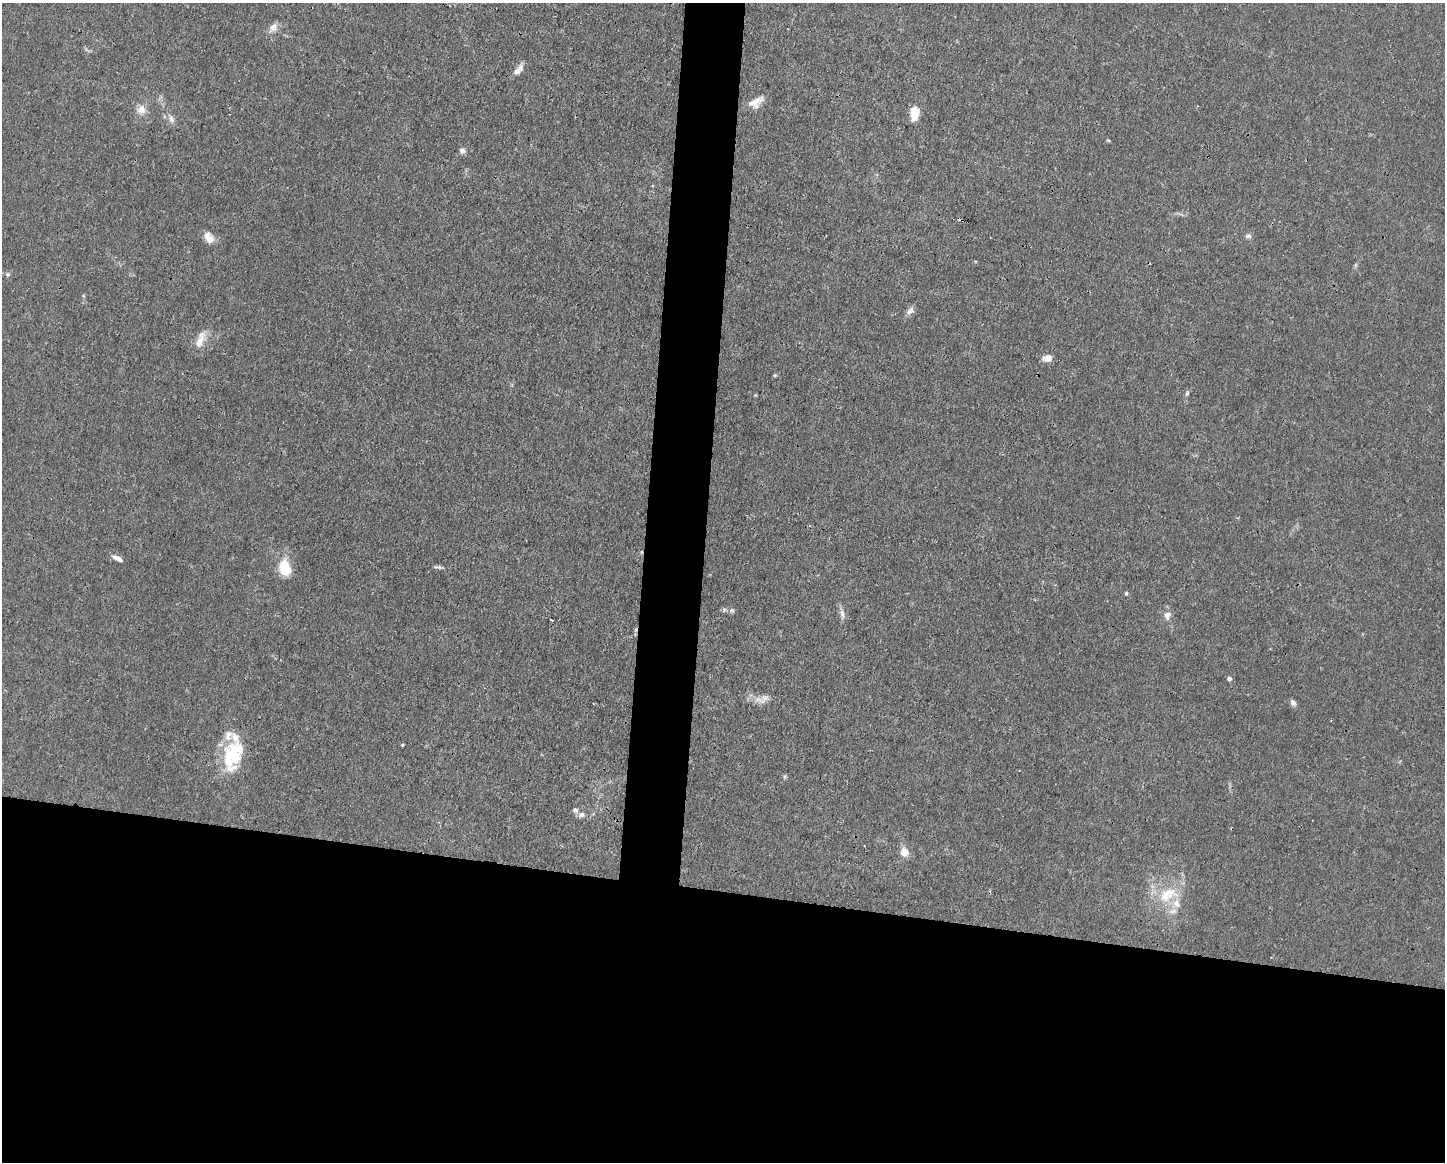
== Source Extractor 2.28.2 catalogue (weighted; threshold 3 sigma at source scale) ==
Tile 11 of 3 x 4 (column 2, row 4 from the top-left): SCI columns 1556-2998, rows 1-1160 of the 4666 x 4638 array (HDU 1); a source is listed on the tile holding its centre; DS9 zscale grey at full resolution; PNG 1447 x 1164 px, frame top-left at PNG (2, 3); no overlay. Shown black and unused: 26% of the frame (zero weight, under 3 of 4 exposures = <1% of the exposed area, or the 3 px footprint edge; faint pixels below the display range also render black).
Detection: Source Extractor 2.28.2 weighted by HDU 2 'WHT'; one run over the whole footprint, this tile lists its part. Background 0.0185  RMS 0.0025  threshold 0.0112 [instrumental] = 3 sigma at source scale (4.5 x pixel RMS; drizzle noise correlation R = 1.50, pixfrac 1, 0.05/0.05 arcsec/px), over >= 5 px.
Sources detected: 41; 2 cosmic-ray / hot-pixel residue — not listed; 6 inside a brighter listed object's ellipse — not listed separately; the other 33 listed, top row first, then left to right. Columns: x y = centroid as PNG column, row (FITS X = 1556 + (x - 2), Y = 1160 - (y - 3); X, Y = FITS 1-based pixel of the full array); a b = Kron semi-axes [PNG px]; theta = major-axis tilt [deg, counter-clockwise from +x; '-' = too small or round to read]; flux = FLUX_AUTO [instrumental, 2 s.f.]
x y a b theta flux
273 27 14 8 57 1.6
517 71 14 8 30 1.8
753 103 21 11 -8 2.4
141 109 12 12 - 2.1
914 113 14 8 86 4.3
171 119 11 7 -53 1.2
1108 140 4 4 - 0.32
462 151 7 7 - 1
1248 236 9 5 6 0.68
209 238 16 10 -56 2.3
8 274 7 5 -21 0.47
910 311 11 7 41 1.3
200 340 25 10 68 3
1047 358 10 7 13 2.1
1187 393 7 5 74 0.49
117 558 12 5 -24 1.5
438 567 12 4 -8 0.6
285 568 18 13 -76 7
1126 593 5 5 - 0.33
732 610 6 5 - 0.47
842 613 13 6 -75 1.3
1167 615 12 9 84 1.5
552 620 3 2 - 0.27
1229 678 5 4 - 0.88
760 700 19 8 -23 2.2
1293 703 8 7 - 0.79
235 737 22 9 -66 2.7
402 745 4 3 - 0.23
229 762 32 17 -63 7.5
575 810 7 6 - 0.79
582 815 7 6 - 0.95
904 852 6 6 - 3.8
1168 894 30 18 27 9